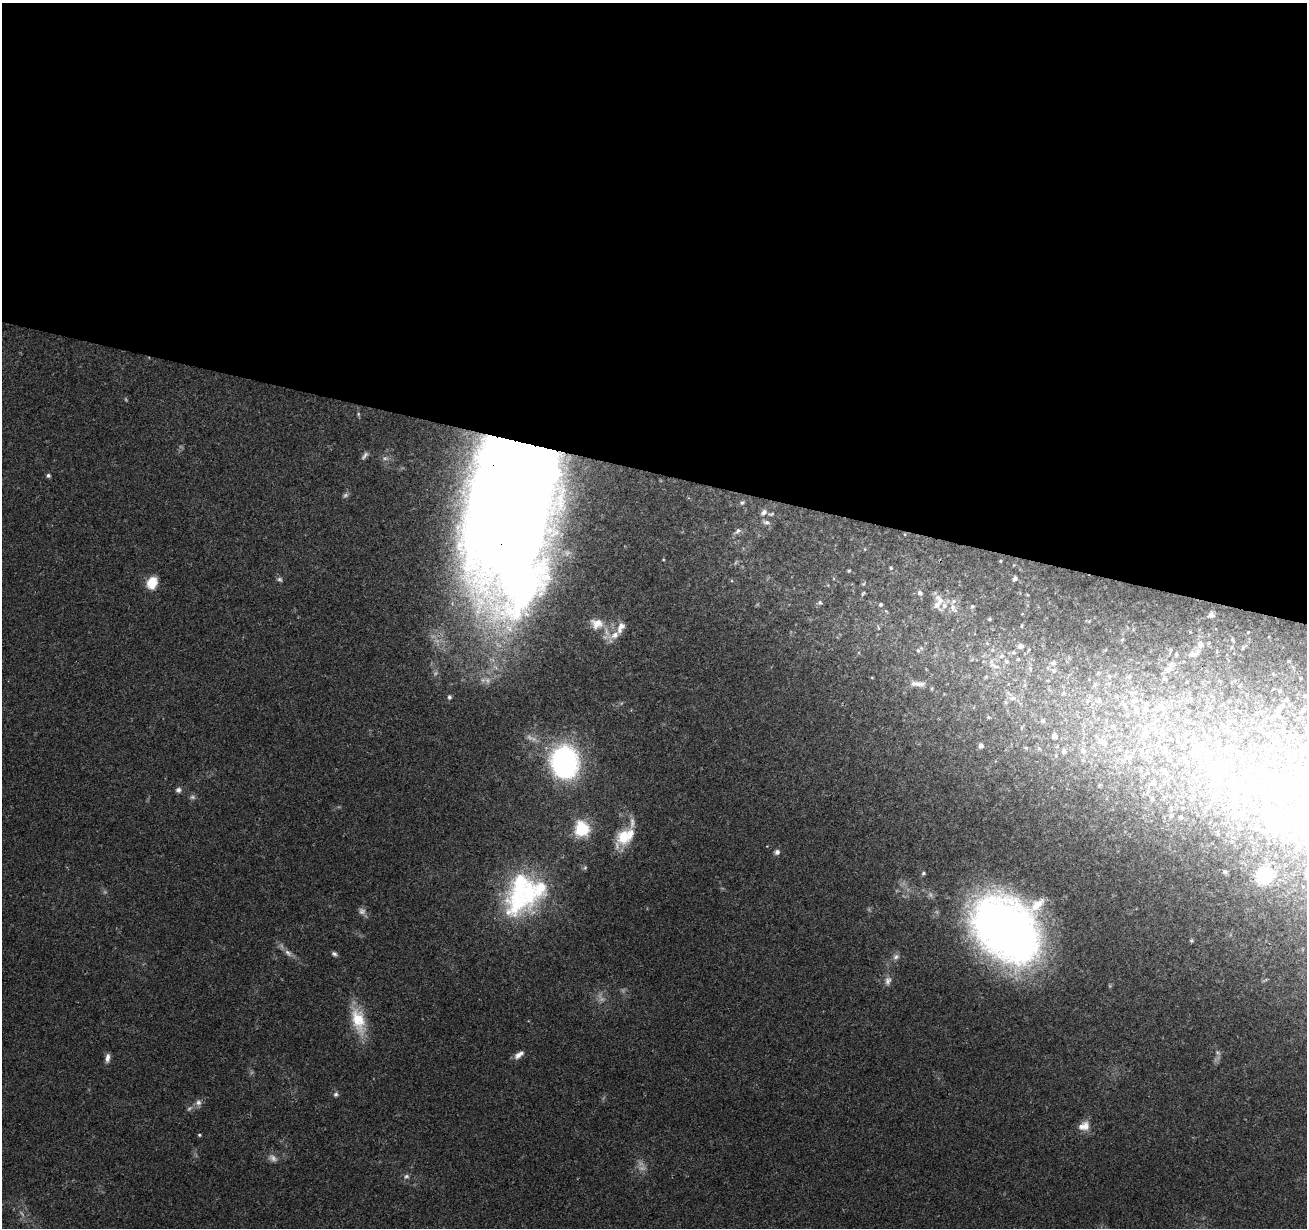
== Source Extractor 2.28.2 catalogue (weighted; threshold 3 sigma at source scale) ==
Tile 3 of 4 x 4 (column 3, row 1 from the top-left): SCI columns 2612-3916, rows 3896-5121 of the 5230 x 5403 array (HDU 1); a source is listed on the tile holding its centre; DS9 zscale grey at full resolution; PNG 1309 x 1230 px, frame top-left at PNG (2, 3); no overlay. Shown black and unused: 38% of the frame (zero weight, under 2 of 3 exposures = <1% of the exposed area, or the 3 px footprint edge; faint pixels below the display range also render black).
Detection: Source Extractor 2.28.2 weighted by HDU 2 'WHT'; one run over the whole footprint, this tile lists its part. Background 0.0965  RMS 0.0063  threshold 0.0282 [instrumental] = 3 sigma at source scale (4.5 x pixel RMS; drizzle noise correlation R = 1.50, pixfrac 1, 0.0396/0.0396 arcsec/px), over >= 5 px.
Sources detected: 153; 11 too faint to see at this stretch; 15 inside a brighter object's white glare — not listed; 18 inside a brighter listed object's ellipse — not listed separately; the other 109 listed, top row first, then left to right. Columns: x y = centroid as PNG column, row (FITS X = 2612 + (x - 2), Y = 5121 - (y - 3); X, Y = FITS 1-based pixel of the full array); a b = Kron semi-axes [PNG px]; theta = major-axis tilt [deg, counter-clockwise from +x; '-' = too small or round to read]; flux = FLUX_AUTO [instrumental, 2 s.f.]
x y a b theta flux
385 458 11 6 0 3
48 475 5 4 - 1.4
511 497 133 58 83 2000
742 503 6 5 - 0.95
764 512 9 7 47 2.5
766 522 8 6 -15 1.9
738 531 8 5 50 1.6
1000 561 3 3 - 0.54
891 568 4 3 - 0.73
849 571 4 3 - 0.73
280 579 8 5 -37 1.4
1015 579 6 4 48 1.8
152 583 14 10 68 12
863 593 6 3 48 0.65
920 593 6 5 - 2
940 599 17 8 -44 5.7
820 603 7 5 -51 1.2
880 604 4 4 - 1
972 606 7 5 53 1.2
1211 615 5 4 - 2.4
989 619 5 4 - 1.1
597 624 19 15 -10 9.6
1022 626 5 4 - 0.81
615 635 14 9 34 6.3
1122 639 5 4 - 0.78
1233 640 6 5 - 1
987 643 6 4 -20 0.88
1200 644 10 8 84 4.3
1020 646 6 6 - 3.5
918 650 6 5 - 1.2
1013 652 7 7 - 1.8
1176 654 5 4 - 0.93
1192 654 9 7 4 4.2
1002 656 9 7 49 3
1006 661 7 7 - 2.3
1053 663 7 7 - 2.4
995 666 20 5 -20 4.7
1030 668 9 4 -85 1.4
1168 669 13 7 42 3.4
1053 670 6 4 -19 1.2
1098 673 5 4 - 0.93
1109 676 6 5 - 1.3
918 684 23 7 -3 5.2
1064 693 7 5 -46 1.6
1305 696 4 3 - 0.62
449 697 5 5 - 1.3
1013 698 9 6 1 2.9
1087 700 8 7 - 2.8
1099 700 10 8 89 3.7
1135 700 10 8 33 4.4
1286 700 5 4 - 0.71
1124 705 11 6 -56 3.2
1146 709 9 8 - 3.6
1278 709 6 5 - 2.4
1136 710 11 8 -73 4.2
1303 710 5 4 - 0.87
1042 721 6 6 - 1.8
1153 723 6 6 - 2
1145 734 12 10 24 5.4
1217 734 5 3 - 0.52
1054 736 7 6 - 3.4
1208 738 5 4 - 1.2
1100 742 13 10 10 6.2
981 746 5 5 - 1.8
1026 748 5 5 - 0.82
1164 748 7 6 - 1.6
1271 748 11 6 58 3.2
1198 749 13 9 -77 5.9
1281 749 6 5 - 0.97
1064 751 7 6 - 2.8
1083 751 9 8 - 4.2
1129 758 10 7 33 3.2
1200 762 7 5 48 1.7
565 763 27 23 -82 130
1260 768 15 9 7 8.2
1165 772 8 6 -44 2.5
1306 772 6 4 70 1.1
1302 781 6 4 -72 1.1
1230 782 30 21 66 35
1153 783 10 6 67 2.1
1100 784 6 3 20 0.6
178 790 7 7 - 1.9
1152 799 5 5 - 0.96
1234 811 9 6 -89 3.4
1171 816 6 5 - 1.4
1181 817 6 5 - 1.2
1269 820 34 17 -73 25
582 829 7 6 - 110
624 837 25 16 60 17
777 852 6 6 - 2
585 868 6 4 2 0.89
1225 872 5 5 - 0.83
923 873 6 4 24 0.94
1264 876 8 8 - 49
517 903 45 35 73 63
1006 929 59 44 -42 450
1191 941 5 4 - 0.79
288 953 11 7 -43 3
334 954 8 5 -23 1.5
896 957 9 7 20 2.3
888 981 12 8 76 3.2
358 1020 37 16 -75 21
519 1055 14 6 37 3.6
107 1058 12 5 83 2.9
336 1094 6 5 - 1.4
198 1102 9 9 - 2.8
1084 1126 15 11 19 6
199 1135 4 4 - 0.74
406 1176 7 7 - 1.8
Overlapping masked pixels (flux is a lower limit): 1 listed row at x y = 511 497
Unlisted compact peaks at least as high as the median listed source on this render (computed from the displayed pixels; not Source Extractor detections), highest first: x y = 126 399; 988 717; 1110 986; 767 846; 105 892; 886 611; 529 736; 621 703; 869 910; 1029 650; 872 678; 1022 614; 1039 749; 1028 595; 1089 621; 1243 648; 1248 632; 1014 565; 603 1098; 878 628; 1266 979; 622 990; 1021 728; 896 891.